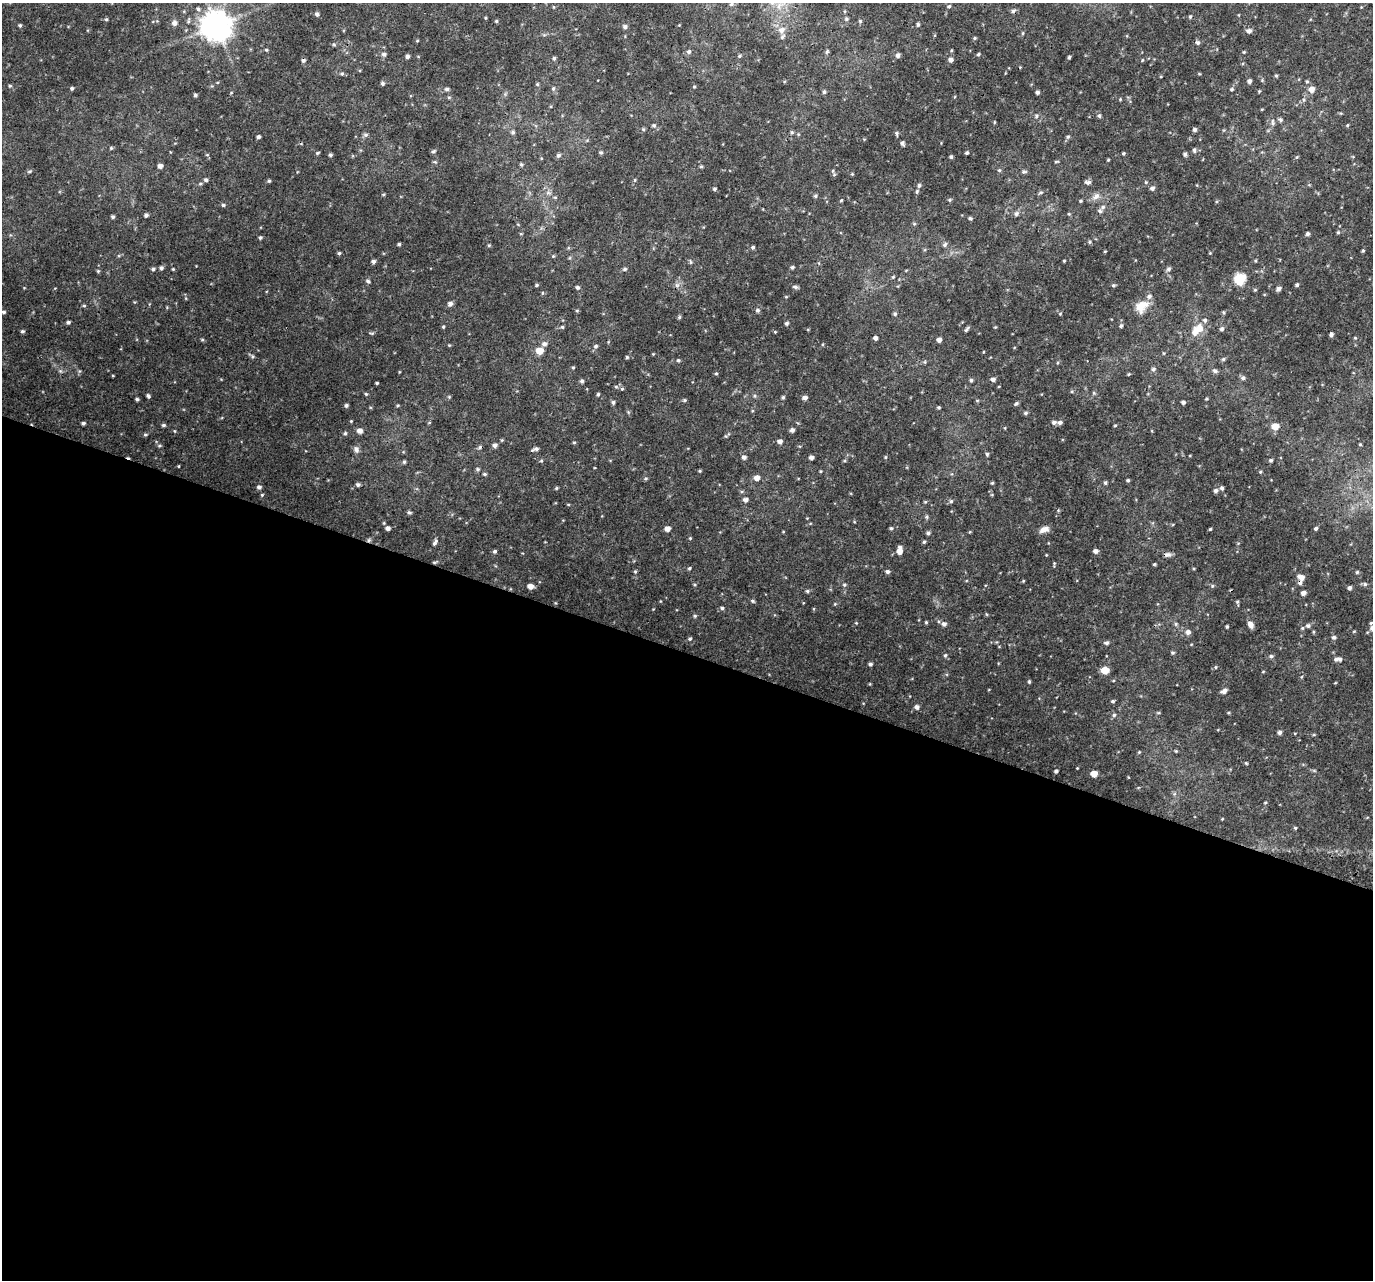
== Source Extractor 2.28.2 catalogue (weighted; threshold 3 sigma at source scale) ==
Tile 14 of 4 x 4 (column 2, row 4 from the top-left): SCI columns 1404-2774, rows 330-1607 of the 5540 x 5708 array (HDU 1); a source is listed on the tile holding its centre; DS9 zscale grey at full resolution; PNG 1375 x 1282 px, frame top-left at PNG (2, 3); no overlay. Shown black and unused: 49% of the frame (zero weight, under 3 of 4 exposures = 5% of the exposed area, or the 3 px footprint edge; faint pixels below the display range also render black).
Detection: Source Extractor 2.28.2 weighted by HDU 2 'WHT'; one run over the whole footprint, this tile lists its part. Background 0.063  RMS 0.0067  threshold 0.0303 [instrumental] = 3 sigma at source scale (4.5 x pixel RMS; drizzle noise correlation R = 1.50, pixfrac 1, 0.0396/0.0396 arcsec/px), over >= 5 px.
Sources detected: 237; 4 cosmic-ray / hot-pixel residue — not listed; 5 inside a brighter listed object's ellipse — not listed separately; the other 228 listed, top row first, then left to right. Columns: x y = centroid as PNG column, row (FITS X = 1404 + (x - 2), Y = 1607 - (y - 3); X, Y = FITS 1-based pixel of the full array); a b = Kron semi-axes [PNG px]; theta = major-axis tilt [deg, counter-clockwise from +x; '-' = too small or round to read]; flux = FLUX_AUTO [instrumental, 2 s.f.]
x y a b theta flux
731 4 5 5 - 0.89
317 14 4 4 - 1.3
1190 17 4 4 - 0.65
106 19 5 3 - 0.6
846 19 5 4 - 0.87
496 21 5 3 - 0.61
860 21 4 4 - 0.61
174 23 6 6 - 2
918 24 5 4 - 0.82
20 25 4 3 - 0.79
216 26 9 8 - 820
625 27 5 5 - 1.3
782 30 8 7 - 3
1249 31 6 5 - 1.6
975 38 5 3 - 0.57
1198 43 5 4 - 1
266 50 4 4 - 0.6
689 52 6 5 - 1.1
827 52 5 4 - 0.88
384 54 6 4 12 1.1
978 54 4 3 - 0.69
407 56 4 4 - 1.3
739 56 5 3 - 0.67
897 56 5 5 - 1.5
1069 57 3 3 - 0.72
554 58 4 4 - 0.83
951 60 5 4 - 1.7
342 74 5 3 - 0.78
1276 76 5 3 - 0.56
1249 81 5 4 - 1.5
382 83 5 4 - 0.89
694 87 5 3 - 0.5
72 88 4 4 - 0.81
553 88 5 3 - 0.69
447 89 5 4 - 1
1232 89 5 3 - 0.68
1312 89 6 6 - 3.1
824 92 4 4 - 0.76
1037 92 4 4 - 1.1
195 95 4 4 - 0.83
1099 116 5 4 - 0.97
1272 123 8 3 -77 1
1194 130 5 5 - 1.1
513 132 5 4 - 0.93
896 133 6 4 -89 0.87
258 137 3 3 - 1.2
902 143 5 4 - 1.2
1194 150 5 5 - 0.91
433 151 5 3 - 0.75
601 152 4 4 - 0.82
317 153 4 4 - 0.66
967 153 3 3 - 0.84
1185 154 4 4 - 1.1
330 155 5 4 - 0.88
558 155 5 4 - 1.1
951 157 4 4 - 0.86
521 165 5 3 - 0.68
160 166 4 4 - 2.2
701 166 5 3 - 0.7
206 180 5 4 - 1.1
269 181 4 4 - 0.66
1088 182 8 4 7 1.3
919 186 5 4 - 1
1152 188 5 5 - 1.4
714 189 4 4 - 0.88
815 196 5 3 - 0.73
1096 196 10 6 45 2.3
949 200 5 3 - 0.66
1080 201 4 3 - 0.6
223 205 4 4 - 0.76
1103 207 6 5 - 1.1
1016 214 6 5 - 1.2
146 215 5 4 - 1.1
113 217 5 4 - 0.86
970 218 5 4 - 0.87
1338 232 4 3 - 0.58
1308 234 4 4 - 1.1
260 238 4 4 - 0.78
399 244 4 3 - 0.73
945 244 6 4 77 0.99
489 245 5 3 - 0.57
753 247 4 4 - 0.82
1363 251 4 3 - 0.59
339 253 4 4 - 0.71
373 261 4 4 - 1.3
792 267 5 4 - 0.76
161 268 5 4 - 1.2
153 269 4 4 - 0.83
173 269 3 3 - 0.49
625 269 5 4 - 0.86
1169 269 6 4 23 1
1240 278 6 5 - 42
368 281 5 4 - 0.86
536 285 5 3 - 0.54
1297 285 4 4 - 0.86
577 287 4 4 - 0.97
795 287 5 4 - 1.1
1278 289 5 4 - 1.7
450 304 6 5 - 1.5
84 305 5 3 - 0.62
1142 306 18 11 37 6.8
757 310 5 4 - 1.1
4 312 4 3 - 0.77
895 314 5 4 - 0.81
679 317 6 4 89 0.73
68 322 4 4 - 0.97
786 323 4 4 - 0.98
1121 326 5 4 - 0.83
562 327 4 4 - 0.68
1199 328 11 10 - 5.1
1222 329 5 5 - 1.1
966 330 9 3 51 0.96
22 331 4 3 - 0.79
1331 334 4 4 - 1.2
875 338 4 4 - 1.6
939 340 4 4 - 2.3
544 344 6 5 - 1.6
596 346 5 4 - 0.88
539 351 6 5 - 8.2
627 357 5 3 - 0.66
1223 359 5 4 - 0.73
678 360 4 4 - 0.75
573 367 5 3 - 0.56
1153 369 5 4 - 1.1
1215 371 6 5 - 1.2
716 374 5 3 - 0.56
1243 378 5 5 - 1
993 379 5 4 - 1.5
971 380 4 4 - 0.89
582 381 5 4 - 1.1
377 383 3 3 - 0.54
622 389 5 4 - 0.68
598 394 4 4 - 0.66
148 396 4 4 - 1
783 397 5 4 - 0.68
805 398 5 5 - 1.6
137 399 5 4 - 0.8
685 400 5 3 - 0.57
613 402 5 4 - 0.96
1183 402 4 3 - 1.3
1016 403 5 4 - 0.82
346 405 4 4 - 1.1
939 407 5 3 - 0.66
1026 413 5 4 - 0.89
1054 422 5 5 - 1.4
1060 422 5 5 - 1.4
83 423 4 4 - 1
163 425 5 4 - 0.84
1275 426 6 5 - 5.7
792 430 5 5 - 1.5
359 431 5 5 - 2.5
345 433 4 4 - 0.78
780 441 5 4 - 1.8
574 442 5 3 - 0.57
1360 444 4 3 - 0.48
495 445 5 4 - 1.6
356 449 7 5 -73 1.6
536 449 6 4 -22 1.1
987 454 4 4 - 0.89
744 457 5 4 - 1.6
811 457 4 4 - 1.6
1271 460 4 3 - 0.8
404 462 5 4 - 0.8
478 469 5 4 - 0.79
484 474 5 3 - 0.7
757 478 5 5 - 3
1128 480 4 3 - 0.69
992 483 4 3 - 0.57
1105 483 5 4 - 0.78
358 485 5 5 - 1.2
259 487 5 4 - 1.4
1222 488 5 4 - 1.1
1215 491 5 4 - 1.2
262 495 5 3 - 0.55
745 500 5 4 - 1.8
951 501 5 4 - 0.81
409 512 5 4 - 0.98
927 517 5 3 - 0.71
388 528 4 4 - 1.8
891 528 4 4 - 0.69
1316 528 5 4 - 0.9
667 529 5 4 - 2.9
1044 529 11 6 24 3
1210 529 4 3 - 0.58
928 533 5 4 - 0.95
924 542 4 4 - 0.64
435 543 9 4 57 1.4
495 551 5 4 - 0.92
899 551 7 5 86 4.6
1095 551 5 4 - 1.9
1167 555 8 4 8 1.4
1154 564 5 3 - 0.6
689 568 4 3 - 0.69
887 572 5 5 - 1
1357 572 4 3 - 0.67
1301 577 7 5 -29 3
1365 584 5 4 - 0.85
844 585 5 3 - 0.63
530 586 5 5 - 3.2
1349 588 4 4 - 1.3
807 591 5 4 - 0.77
1303 593 4 4 - 2
752 601 5 3 - 0.72
722 608 4 4 - 0.83
926 622 4 4 - 0.56
944 624 6 5 - 1.6
1250 624 8 6 -67 2.3
1308 626 5 4 - 1
1227 627 3 3 - 0.66
1372 628 6 5 - 2.1
1188 632 6 5 - 2.1
1334 637 5 4 - 1.1
690 639 5 4 - 0.71
1106 643 6 4 -2 1
945 655 5 4 - 0.69
1271 656 5 5 - 0.88
1336 659 7 5 16 1.4
870 664 4 3 - 1.2
1105 670 5 5 - 9.7
1029 682 4 4 - 0.64
1224 691 7 4 42 1.8
1113 701 4 4 - 0.72
917 707 5 5 - 1.6
1114 715 5 4 - 0.82
1280 732 4 4 - 1.3
1056 771 3 3 - 1
1094 774 5 4 - 5.3
1295 828 4 3 - 0.57
Isophote crosses this tile's border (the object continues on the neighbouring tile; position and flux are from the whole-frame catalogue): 1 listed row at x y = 1372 628